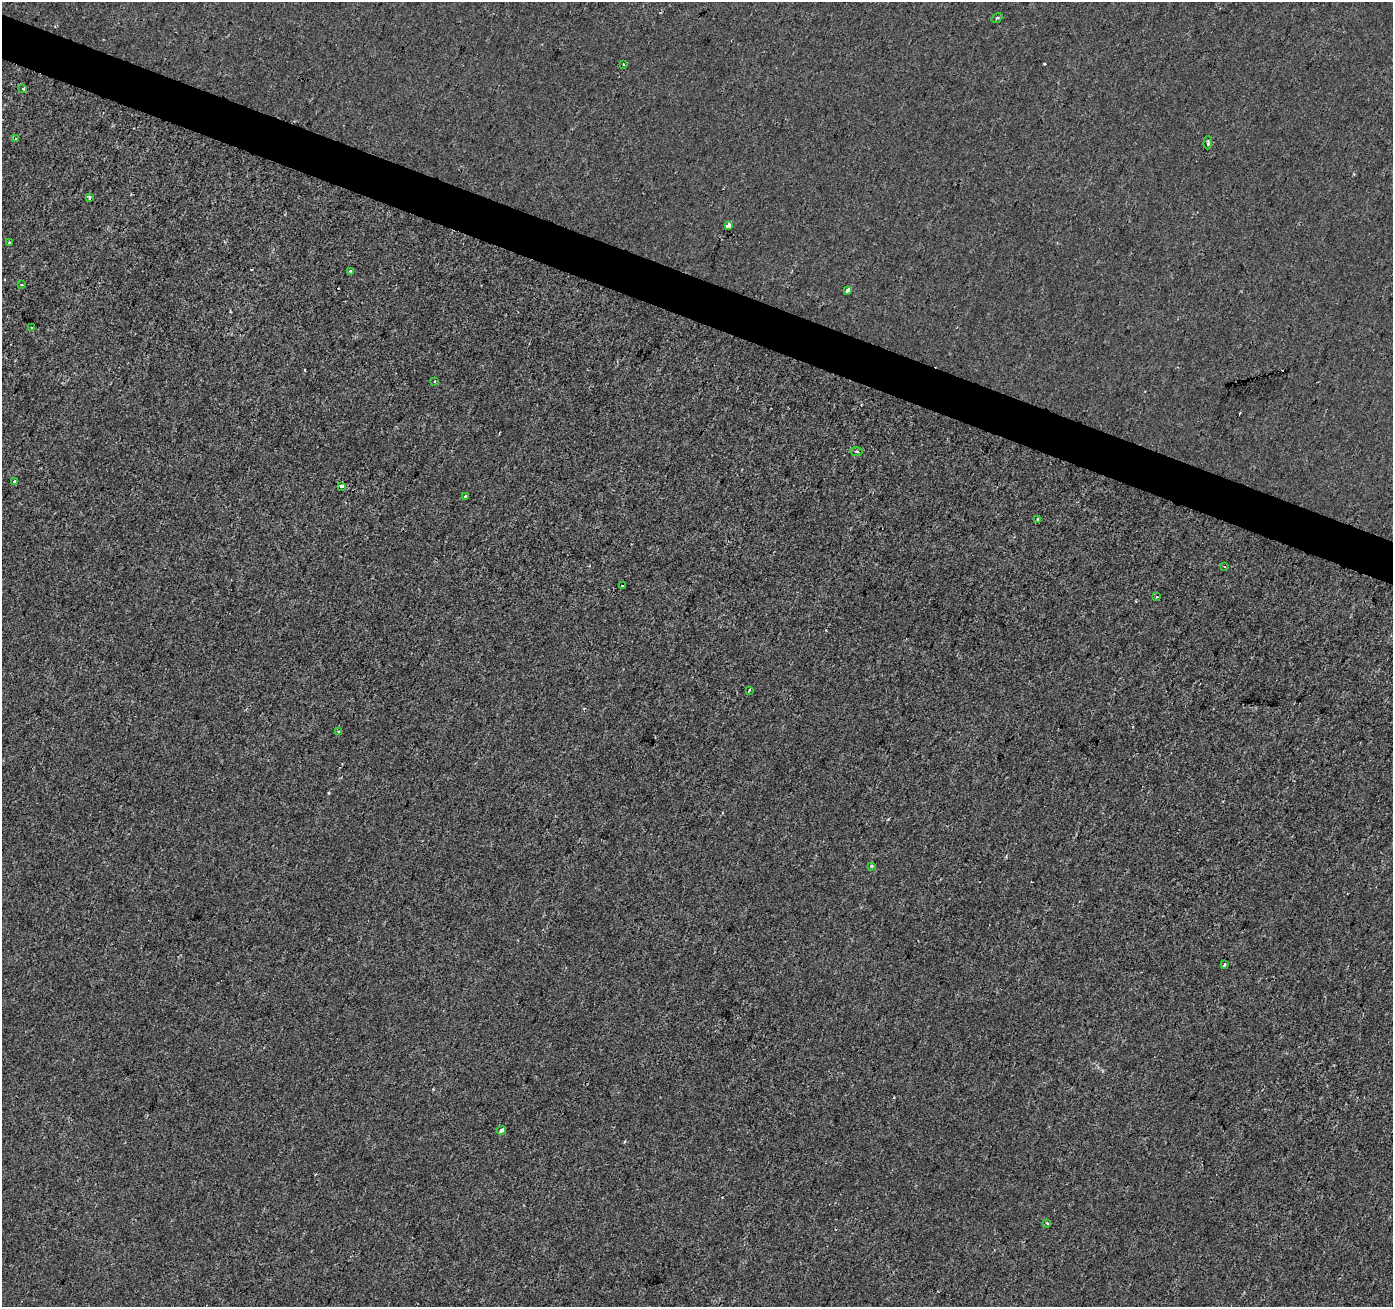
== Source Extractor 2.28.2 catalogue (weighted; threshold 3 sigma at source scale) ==
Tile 11 of 4 x 4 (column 3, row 3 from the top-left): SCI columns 2790-4180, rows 1580-2884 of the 5571 x 5702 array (HDU 1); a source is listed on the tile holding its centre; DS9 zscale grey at full resolution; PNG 1395 x 1309 px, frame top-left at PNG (2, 2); each listed source drawn as its Kron ellipse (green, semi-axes under 4 px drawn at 4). Shown black and unused: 3% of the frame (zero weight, under 2 of 3 exposures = <1% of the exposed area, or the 3 px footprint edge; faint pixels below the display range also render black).
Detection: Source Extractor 2.28.2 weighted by HDU 2 'WHT'; one run over the whole footprint, this tile lists its part. Background -2.97e-04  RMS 0.0026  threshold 0.0116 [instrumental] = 3 sigma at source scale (4.5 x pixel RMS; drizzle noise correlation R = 1.50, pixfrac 1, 0.0396/0.0396 arcsec/px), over >= 5 px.
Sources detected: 30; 3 cosmic-ray / hot-pixel residue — neither listed nor drawn; the other 27 listed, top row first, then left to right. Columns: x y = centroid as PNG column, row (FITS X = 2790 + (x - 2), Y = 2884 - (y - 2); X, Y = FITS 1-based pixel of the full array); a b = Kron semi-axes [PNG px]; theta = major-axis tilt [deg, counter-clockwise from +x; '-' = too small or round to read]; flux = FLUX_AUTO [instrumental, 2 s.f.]
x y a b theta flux
997 18 6 3 36 0.34
623 64 4 2 - 0.21
23 88 3 3 - 1.3
15 138 4 3 - 0.42
1208 143 7 3 87 0.58
89 198 3 3 - 0.82
729 226 4 3 - 7.2
9 243 3 3 - 1.1
350 271 4 3 - 0.38
22 285 3 2 - 0.34
847 290 4 3 - 1.9
31 327 3 3 - 0.53
435 381 3 2 - 0.45
856 451 6 3 -1 0.33
15 482 3 3 - 1.6
341 486 4 3 - 2.9
465 496 3 3 - 0.39
1038 519 3 3 - 0.67
1224 566 3 2 - 0.22
622 586 3 3 - 0.86
1157 597 3 3 - 1.2
749 690 3 2 - 0.42
339 732 4 3 - 0.43
871 866 3 3 - 0.34
1224 965 3 3 - 0.68
501 1130 4 3 - 1.2
1047 1223 3 3 - 0.36